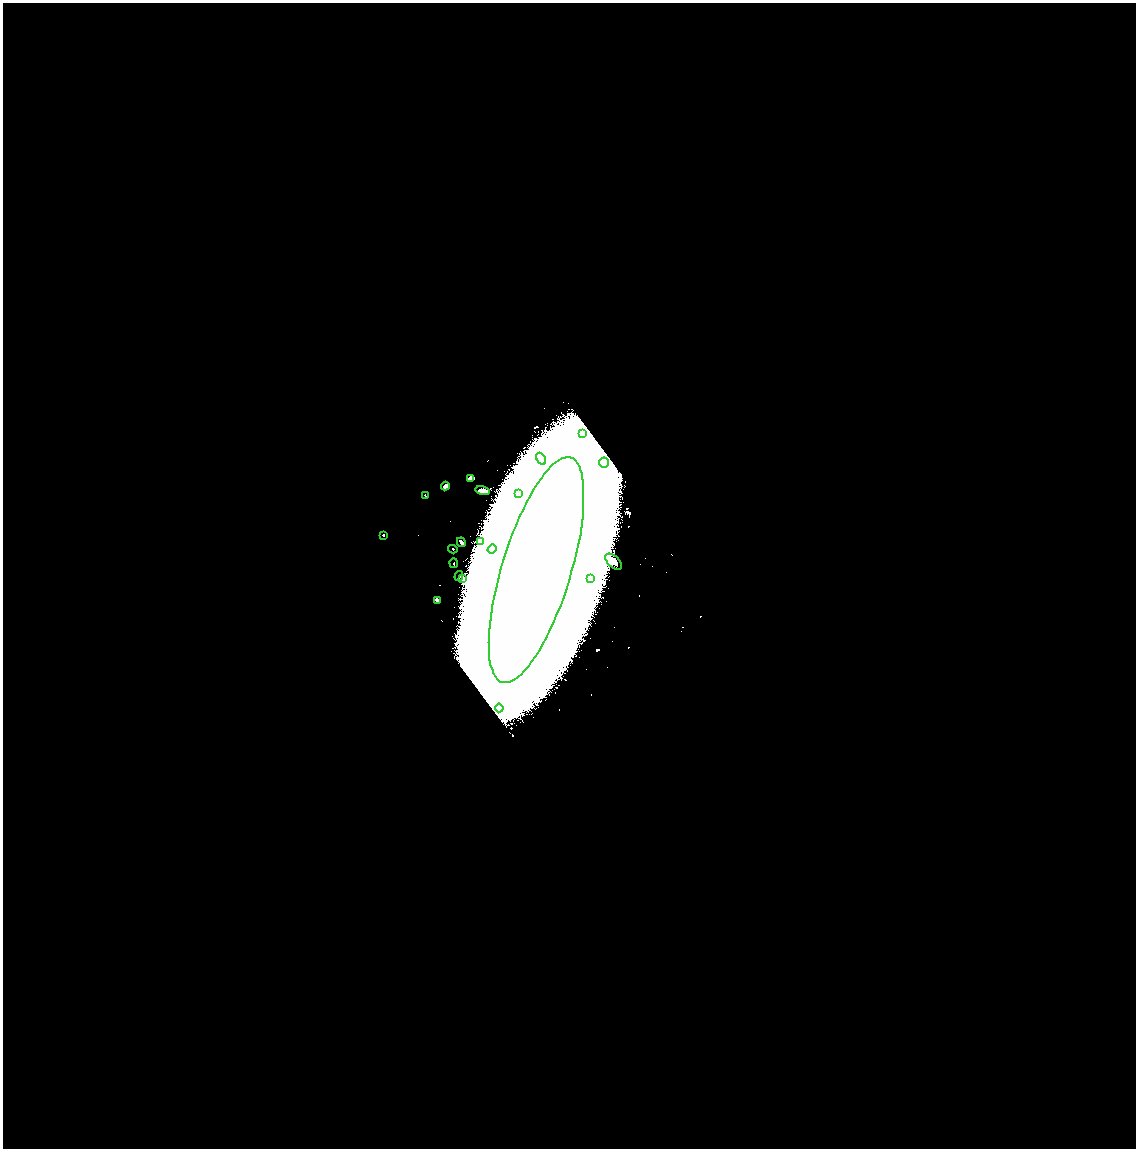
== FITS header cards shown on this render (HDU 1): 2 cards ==
NAXIS1  =                 2267
NAXIS2  =                 2292

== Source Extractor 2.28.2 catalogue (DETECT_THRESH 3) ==
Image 2267 x 2292 px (HDU 1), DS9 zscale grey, zoomed out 1/2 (1 PNG px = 2 x 2 image px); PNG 1138 x 1150 px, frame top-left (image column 2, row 2291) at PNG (3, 3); each listed source drawn as its Kron ellipse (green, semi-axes under 4 px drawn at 4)
Background 2.18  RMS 0.23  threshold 0.704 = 3 sigma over >= 5 px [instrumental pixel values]
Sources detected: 23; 2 cannot appear on this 1/2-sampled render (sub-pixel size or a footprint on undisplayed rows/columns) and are neither listed nor drawn; the other 21 listed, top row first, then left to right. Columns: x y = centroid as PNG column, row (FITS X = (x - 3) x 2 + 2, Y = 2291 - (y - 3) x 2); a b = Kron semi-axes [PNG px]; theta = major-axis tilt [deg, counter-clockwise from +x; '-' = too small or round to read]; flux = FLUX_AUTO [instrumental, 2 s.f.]
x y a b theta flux
582 433 4 2 - 61
541 459 6 4 -59 150
604 462 5 5 - 160
471 478 3 2 - 490
445 486 4 3 - 170
482 491 7 4 -11 370
518 494 3 3 - 43
425 495 3 2 - 21
383 535 2 2 - 44
480 541 3 3 - 38
461 542 5 4 - 170
453 549 4 3 - 54
492 549 5 4 - 60
614 562 10 5 -44 580
454 563 5 3 - 69
536 570 117 34 73 760000
459 576 5 3 - 72
590 578 2 2 - 78
463 579 2 2 - 290
438 600 3 3 - 160
499 708 4 4 - 180
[2 sub-pixel or undisplayed-footprint detections neither listed nor drawn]